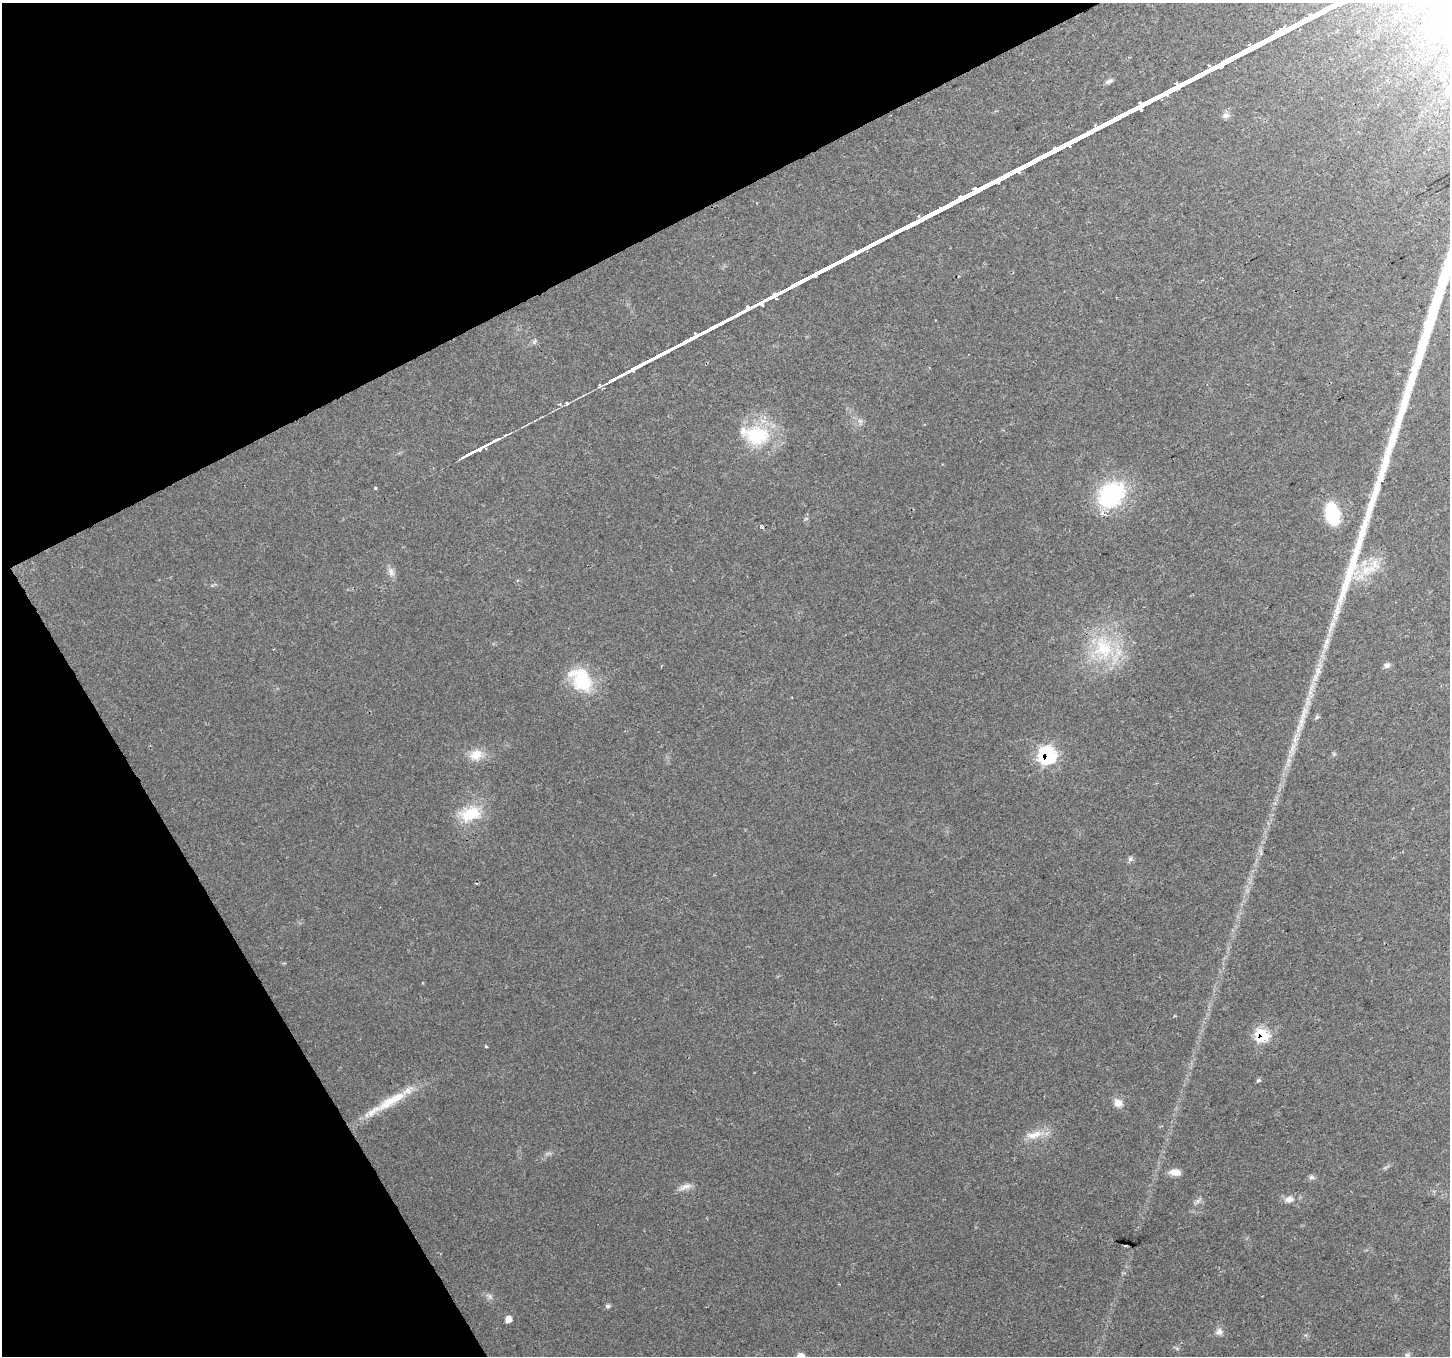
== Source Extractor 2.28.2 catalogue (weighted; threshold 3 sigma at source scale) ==
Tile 5 of 4 x 4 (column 1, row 2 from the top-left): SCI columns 4-1451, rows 2873-4226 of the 5796 x 5684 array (HDU 1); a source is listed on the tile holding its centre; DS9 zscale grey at full resolution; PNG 1452 x 1358 px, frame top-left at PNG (2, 3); no overlay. Shown black and unused: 26% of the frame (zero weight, under 2 of 3 exposures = <1% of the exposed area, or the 3 px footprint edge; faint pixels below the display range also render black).
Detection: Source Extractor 2.28.2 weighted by HDU 2 'WHT'; one run over the whole footprint, this tile lists its part. Background 0.0248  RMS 0.0039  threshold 0.0177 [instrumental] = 3 sigma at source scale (4.5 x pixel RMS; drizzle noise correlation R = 1.50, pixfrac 1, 0.0396/0.0396 arcsec/px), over >= 5 px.
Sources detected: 48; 1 cosmic-ray / hot-pixel residue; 1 long thin detection or spike segment (spike, bleed or trail) — not listed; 3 inside a brighter listed object's ellipse — not listed separately; the other 43 listed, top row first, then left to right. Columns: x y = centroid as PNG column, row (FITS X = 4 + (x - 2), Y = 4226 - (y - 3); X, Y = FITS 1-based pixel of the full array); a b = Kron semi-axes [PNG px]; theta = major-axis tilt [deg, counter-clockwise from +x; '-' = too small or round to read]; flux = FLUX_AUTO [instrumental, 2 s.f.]
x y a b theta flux
1226 115 10 7 12 1.4
534 342 7 5 61 0.9
599 385 7 4 -58 0.96
567 403 4 3 - 1.9
505 435 4 3 - 280
757 435 36 27 -6 23
375 488 4 3 - 0.65
1111 495 31 24 40 38
1332 514 22 14 -77 20
761 526 5 4 - 0.93
1366 570 20 12 16 8.5
391 572 13 8 -68 2.1
1332 625 15 6 71 2.9
1327 641 13 7 72 2.5
1104 648 36 27 -65 26
274 649 3 2 - 0.29
1387 665 9 7 21 1.4
1318 671 13 7 86 2.6
582 680 31 23 -70 19
1310 692 7 6 - 1.5
1317 717 7 4 31 0.68
1301 722 20 8 80 4.2
1293 748 17 5 76 3.2
476 755 18 13 23 6
1047 755 9 8 - 63
470 814 29 18 16 14
1130 859 7 6 - 1
1262 1035 7 6 - 37
1258 1080 6 4 23 0.65
392 1100 53 12 31 14
1118 1103 11 10 - 3
1034 1135 25 9 18 5.3
1175 1172 14 8 -5 3.3
1311 1177 8 6 16 1
685 1187 19 7 21 2.5
1289 1199 11 8 13 2.6
1198 1201 6 6 - 1.1
1125 1246 3 2 - 0.53
490 1297 7 4 -19 0.9
608 1306 6 5 - 0.88
508 1319 7 7 - 2.3
1219 1332 10 8 49 2
1407 1355 7 6 - 0.9
Overlapping masked pixels (flux is a lower limit): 2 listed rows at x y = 1047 755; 1262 1035